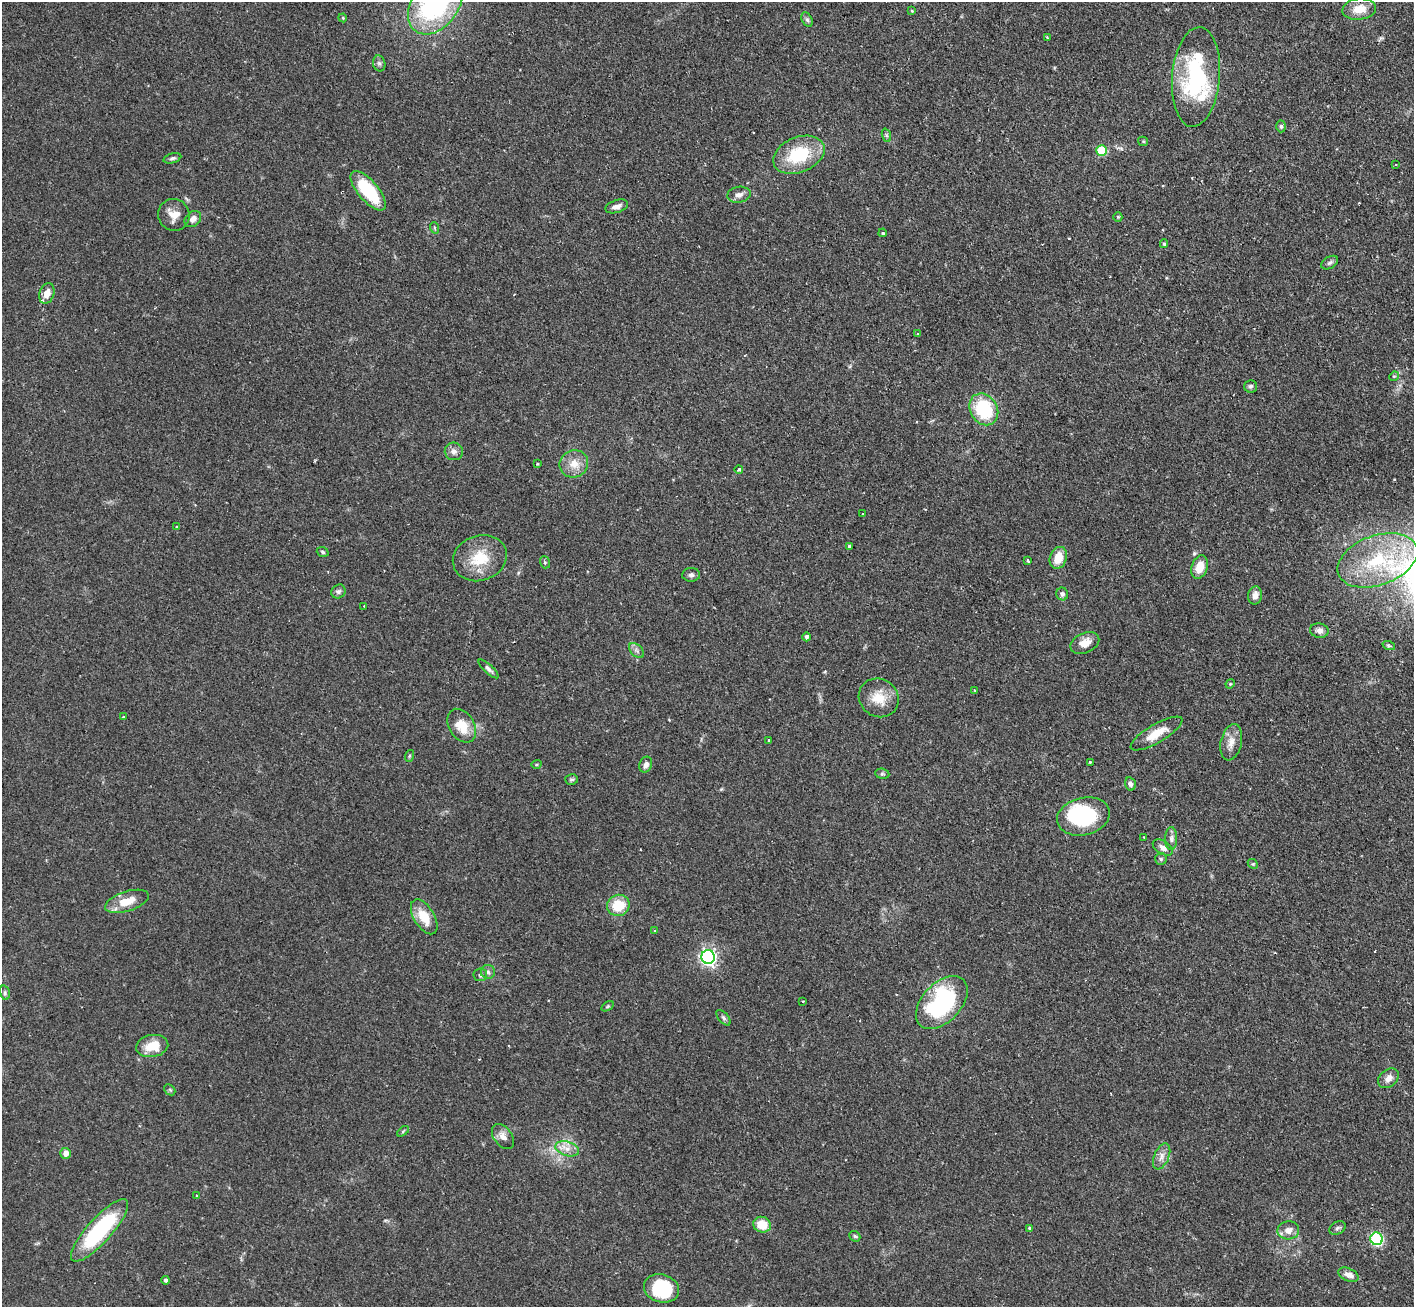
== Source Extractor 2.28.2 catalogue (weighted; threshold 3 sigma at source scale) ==
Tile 10 of 4 x 4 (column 2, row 3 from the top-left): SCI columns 1455-2866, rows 1488-2792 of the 5734 x 5719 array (HDU 1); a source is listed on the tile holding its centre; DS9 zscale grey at full resolution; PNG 1416 x 1309 px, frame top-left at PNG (2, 2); each listed source drawn as its Kron ellipse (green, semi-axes under 4 px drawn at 4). Shown black and unused: <1% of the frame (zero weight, under 2 of 3 exposures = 4% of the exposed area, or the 3 px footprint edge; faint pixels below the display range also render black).
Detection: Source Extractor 2.28.2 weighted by HDU 2 'WHT'; one run over the whole footprint, this tile lists its part. Background 0.12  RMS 0.0059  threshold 0.0263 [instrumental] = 3 sigma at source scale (4.5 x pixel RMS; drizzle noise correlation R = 1.50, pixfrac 1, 0.05/0.05 arcsec/px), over >= 5 px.
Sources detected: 112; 1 inside a brighter object's white glare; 3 cosmic-ray / hot-pixel residue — neither listed nor drawn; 1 inside a brighter listed object's ellipse — not listed separately; the other 107 listed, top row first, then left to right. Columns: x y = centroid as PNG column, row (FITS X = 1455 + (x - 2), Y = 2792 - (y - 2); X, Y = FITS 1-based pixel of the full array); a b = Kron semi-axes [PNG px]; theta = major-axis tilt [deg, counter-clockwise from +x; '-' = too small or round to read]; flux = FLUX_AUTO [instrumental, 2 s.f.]
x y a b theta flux
435 4 33 23 53 98
1359 9 17 10 6 8.8
912 11 3 3 - 0.63
343 18 4 3 - 0.57
807 20 7 5 -63 1.3
1047 37 3 2 - 0.47
379 63 8 6 -74 1.4
1196 77 50 24 85 66
1281 126 6 4 89 1
886 135 7 4 -71 1
1143 141 5 4 - 0.69
1101 150 5 5 - 24
799 155 27 17 22 29
172 158 9 5 15 1.3
1396 165 4 2 - 0.4
368 191 24 10 -50 33
739 195 12 8 9 3.2
617 206 11 6 18 3.2
174 215 16 15 - 7
1118 217 5 4 - 0.71
193 219 9 7 44 3.1
435 228 6 3 -71 0.72
883 233 4 3 - 1
1164 244 4 4 - 0.85
1330 263 9 6 31 1.5
47 293 11 7 71 4.6
917 333 3 3 - 0.87
1394 376 5 4 - 0.66
1250 386 6 6 - 1.2
984 409 17 13 -59 35
454 451 9 9 - 2.6
537 464 3 3 - 0.57
574 464 14 13 - 7.5
739 469 4 3 - 1.5
862 513 3 2 - 0.76
177 527 3 3 - 0.85
849 546 3 3 - 1.3
323 552 6 4 -19 1
480 558 27 22 20 18
1058 558 11 8 70 9.9
1377 560 41 25 20 45
1028 561 3 3 - 2.2
545 562 6 5 - 0.97
1200 567 12 8 72 9
691 575 9 6 3 1.7
338 591 7 6 - 1.5
1062 594 6 6 - 1.8
1255 595 9 7 80 3.4
364 606 3 3 - 0.38
1319 631 9 7 -11 2.8
806 637 4 4 - 1.4
1085 643 15 10 25 5.9
1389 646 6 4 -18 0.89
636 650 9 5 -45 1.8
488 669 13 4 -43 1.7
1230 684 5 4 - 0.64
975 690 3 3 - 0.55
879 698 20 18 -35 12
123 717 3 3 - 0.8
462 726 18 12 -58 11
1156 733 29 9 30 10
769 740 3 3 - 0.89
1231 742 18 10 77 5.7
409 756 6 4 71 0.62
1090 762 3 3 - 0.72
536 764 5 3 - 0.62
646 765 8 6 71 2.6
882 774 7 5 -7 1
571 779 6 5 - 1.1
1130 784 6 5 - 1.6
1083 816 27 18 14 43
1144 837 2 2 - 0.48
1171 839 12 6 89 2.1
1163 848 11 6 -32 2.9
1161 859 6 6 - 1
1253 864 5 4 - 0.75
127 901 23 10 18 11
618 905 11 10 - 16
424 917 19 10 -59 12
655 931 3 3 - 0.63
708 957 7 6 - 180
488 972 7 7 - 1.7
480 975 7 6 - 1.4
5 993 7 5 -74 1
803 1001 3 2 - 0.51
942 1003 31 19 47 68
608 1006 7 4 32 0.8
723 1018 9 5 -49 1.3
152 1046 16 11 10 11
1388 1078 11 8 42 3.9
170 1090 6 4 -43 0.85
403 1131 7 3 38 0.7
503 1136 14 9 -53 3.9
567 1149 12 7 -17 4.1
66 1153 5 5 - 3.7
1162 1156 14 7 67 3.7
197 1196 3 3 - 0.52
762 1225 9 7 -24 10
1030 1228 4 4 - 1.3
1337 1228 9 6 27 1.5
100 1230 40 12 48 59
1288 1230 11 9 2 5.1
855 1236 6 5 - 0.88
1377 1239 6 6 - 60
1348 1275 10 6 -25 3.7
165 1280 4 4 - 1.2
661 1288 18 14 -16 37
Isophote crosses this tile's border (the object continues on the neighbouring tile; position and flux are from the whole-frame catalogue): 1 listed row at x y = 435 4